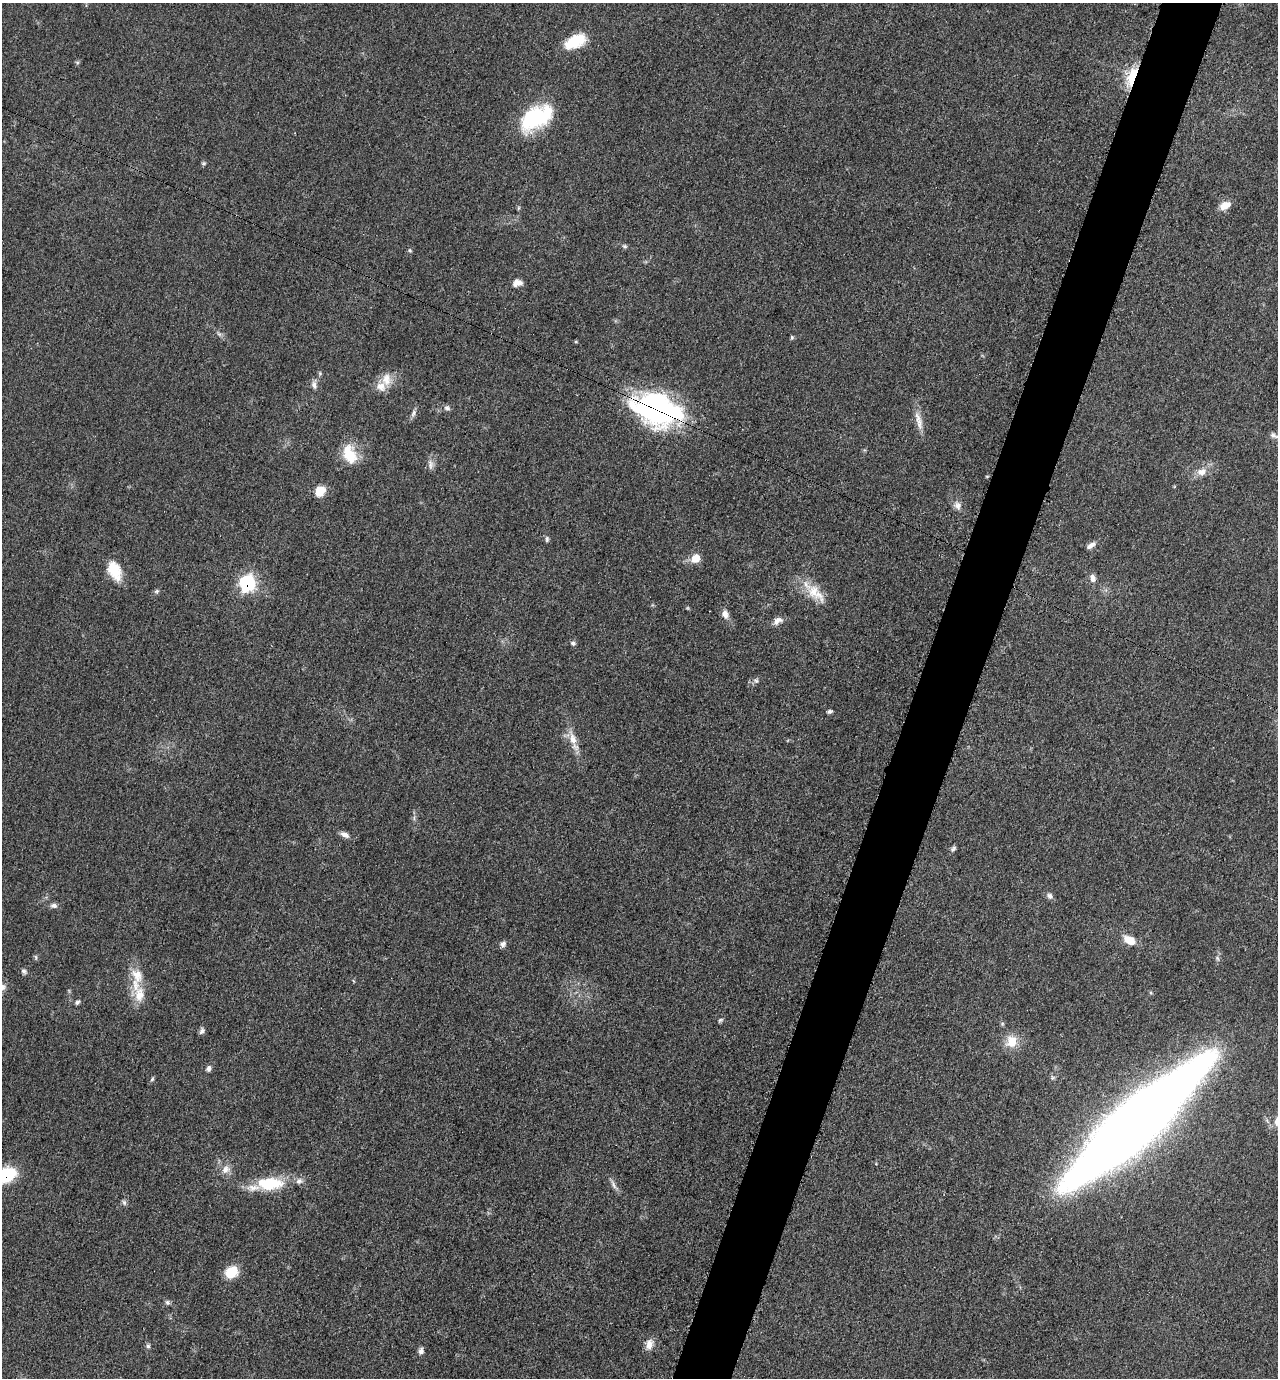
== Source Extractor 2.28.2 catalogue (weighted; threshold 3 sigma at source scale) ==
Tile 10 of 4 x 4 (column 2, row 3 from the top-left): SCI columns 1554-2829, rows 1387-2762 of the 5530 x 5520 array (HDU 1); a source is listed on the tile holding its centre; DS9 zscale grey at full resolution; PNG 1280 x 1380 px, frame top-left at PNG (2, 3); no overlay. Shown black and unused: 5% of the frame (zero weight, under 3 of 5 exposures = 1% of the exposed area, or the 3 px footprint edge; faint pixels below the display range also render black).
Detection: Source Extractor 2.28.2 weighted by HDU 2 'WHT'; one run over the whole footprint, this tile lists its part. Background 0.0497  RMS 0.0056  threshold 0.025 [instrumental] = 3 sigma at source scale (4.5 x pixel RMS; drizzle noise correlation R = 1.50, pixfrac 1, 0.05/0.05 arcsec/px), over >= 5 px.
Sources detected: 73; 2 inside a brighter object's white glare — not listed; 5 inside a brighter listed object's ellipse — not listed separately; the other 66 listed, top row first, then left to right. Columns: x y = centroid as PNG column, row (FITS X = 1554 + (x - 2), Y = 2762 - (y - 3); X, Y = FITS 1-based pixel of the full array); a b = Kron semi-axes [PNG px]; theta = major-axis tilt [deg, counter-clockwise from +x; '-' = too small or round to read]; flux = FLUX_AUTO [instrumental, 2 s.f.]
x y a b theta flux
575 41 25 14 27 17
77 62 6 4 -18 0.71
1132 76 21 9 66 22
535 117 37 23 35 42
203 163 7 5 20 0.9
1225 205 14 9 24 5
518 208 6 4 71 0.63
625 246 7 5 -26 1.1
410 250 6 4 -46 0.78
516 283 11 7 62 2.9
219 334 8 5 -44 1.3
792 337 6 4 90 0.82
576 342 5 3 - 0.57
320 373 5 5 - 0.77
386 379 18 13 87 7.5
314 385 11 6 -78 2.3
447 408 8 7 - 1.6
656 409 49 30 -18 130
413 413 11 6 70 1.9
919 423 19 8 -78 5.4
349 454 26 16 -67 15
431 464 14 7 -81 2.8
1202 472 14 9 14 5.3
320 491 13 11 55 6.9
957 505 12 10 -67 3.4
547 540 7 5 -77 1.2
1091 545 12 6 34 2.9
696 558 7 6 - 13
114 570 23 13 -66 14
1093 578 11 7 -70 2.9
247 583 8 8 - 100
157 591 7 5 12 1
815 593 33 15 -44 13
725 614 11 8 -71 3.5
777 621 13 8 29 3.5
573 643 7 6 - 1.3
756 681 8 6 -56 1.4
829 711 6 4 11 1.2
573 738 22 9 -75 7.2
345 835 12 7 -28 2.7
953 849 8 6 44 1.3
1050 896 9 7 -44 2
54 906 9 6 -6 2
1129 940 15 9 -29 7.7
503 944 8 7 - 1.9
36 957 8 4 -81 0.88
23 971 7 6 - 1.5
135 985 25 10 -85 11
77 1002 6 5 - 1.1
720 1020 8 5 20 1
1002 1024 5 5 - 0.84
202 1031 8 6 70 1.7
1012 1041 15 13 61 11
208 1068 8 6 63 1.9
152 1079 6 4 47 0.85
1132 1124 146 31 42 1100
226 1169 12 11 - 4.6
6 1175 19 12 20 33
270 1183 39 17 2 24
613 1185 16 5 -63 2.5
124 1202 8 5 -64 1.3
231 1272 13 11 32 14
167 1302 7 6 - 1.3
649 1344 14 10 75 4.7
148 1346 6 6 - 1.2
421 1351 7 6 - 2.3
Overlapping masked pixels (flux is a lower limit): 4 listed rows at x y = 1132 76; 656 409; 247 583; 6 1175
Isophote crosses this tile's border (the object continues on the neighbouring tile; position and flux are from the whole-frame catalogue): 1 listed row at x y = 6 1175